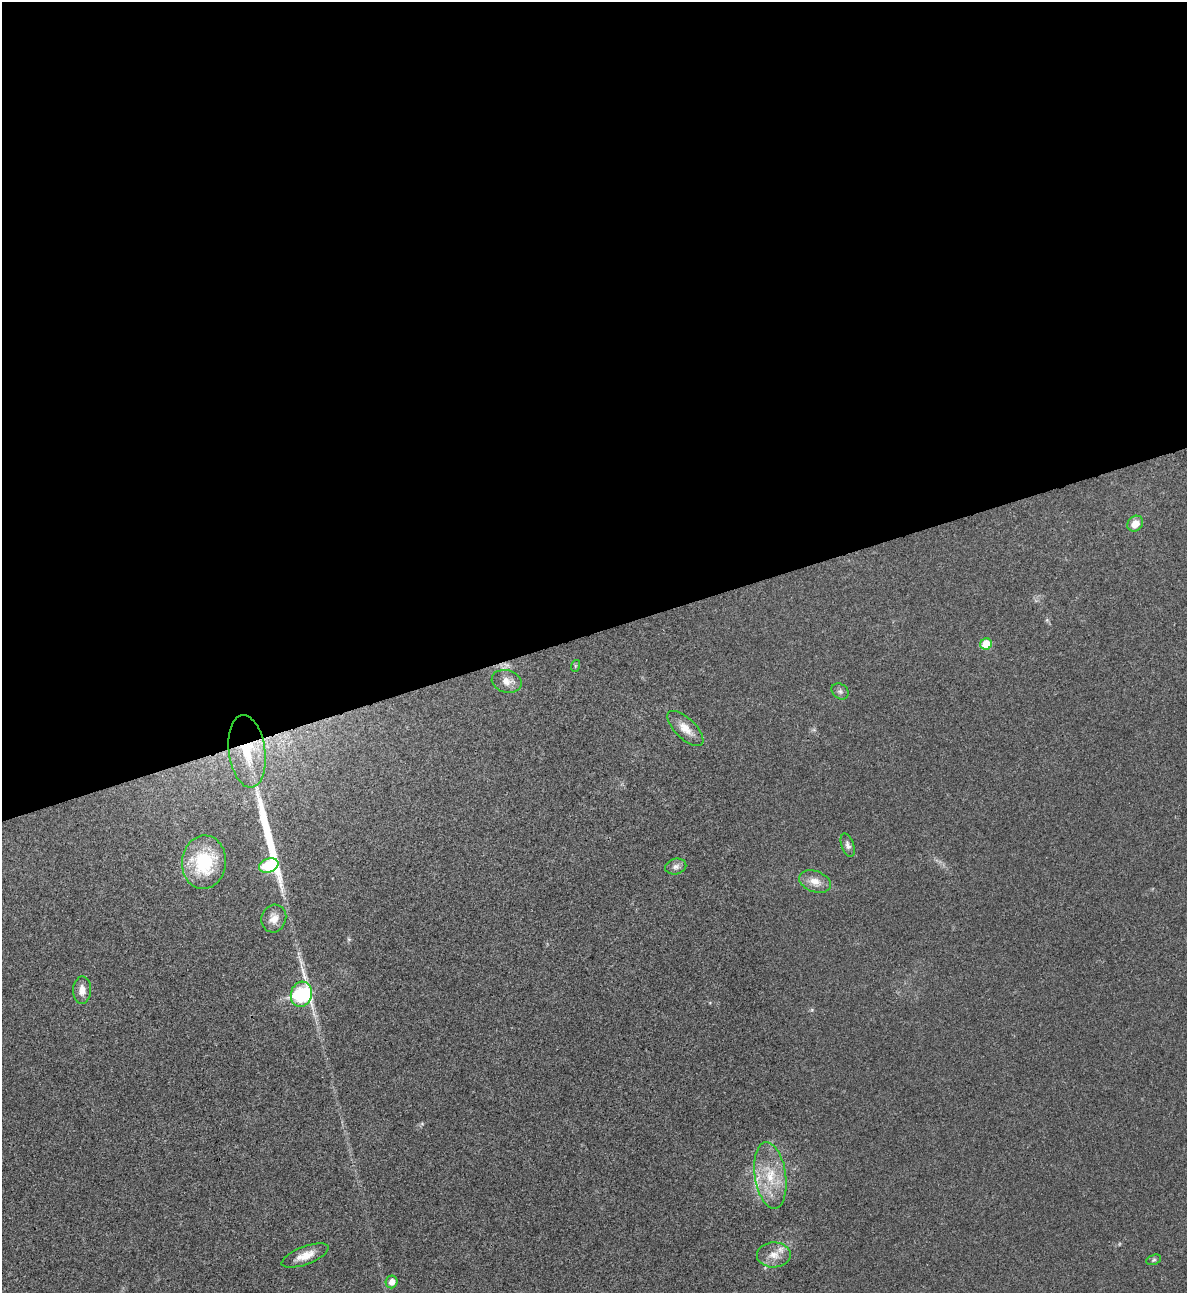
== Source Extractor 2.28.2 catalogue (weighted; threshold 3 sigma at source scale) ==
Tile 2 of 4 x 4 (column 2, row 1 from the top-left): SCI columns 1451-2635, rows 3875-5165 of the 5151 x 5169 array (HDU 1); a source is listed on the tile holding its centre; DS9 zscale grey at full resolution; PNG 1189 x 1295 px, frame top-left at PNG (2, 2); each listed source drawn as its Kron ellipse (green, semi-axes under 4 px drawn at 4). Shown black and unused: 49% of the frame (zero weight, under 3 of 4 exposures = <1% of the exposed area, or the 3 px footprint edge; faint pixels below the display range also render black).
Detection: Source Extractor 2.28.2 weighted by HDU 2 'WHT'; one run over the whole footprint, this tile lists its part. Background 0.031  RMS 0.0046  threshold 0.0208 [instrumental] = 3 sigma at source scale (4.5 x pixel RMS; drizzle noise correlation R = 1.50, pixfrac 1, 0.05/0.05 arcsec/px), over >= 5 px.
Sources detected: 22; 1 long thin detection or spike segment (spike, bleed or trail) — neither listed nor drawn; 1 inside a brighter listed object's ellipse — not listed separately; the other 20 listed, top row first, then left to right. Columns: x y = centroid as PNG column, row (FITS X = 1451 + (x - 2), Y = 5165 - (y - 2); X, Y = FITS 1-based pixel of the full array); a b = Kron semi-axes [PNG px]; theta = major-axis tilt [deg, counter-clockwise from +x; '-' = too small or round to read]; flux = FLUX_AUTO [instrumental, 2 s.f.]
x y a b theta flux
1135 524 8 7 - 4.5
986 644 6 5 - 9.9
575 666 6 4 72 0.53
507 681 15 11 -15 4.3
840 691 9 7 -37 1.4
685 729 23 10 -44 5.8
247 751 36 18 -83 23
848 845 12 6 -71 1.8
204 862 27 22 84 26
269 866 10 7 18 33
676 866 11 7 13 1.9
815 881 16 10 -19 4.8
274 919 14 12 69 4.4
82 990 14 9 88 3.7
301 994 13 10 75 65
770 1175 33 15 -81 17
774 1255 17 12 1 5.5
305 1256 25 9 21 5.9
1154 1260 8 5 20 0.79
392 1282 6 6 - 3.2
Overlapping masked pixels (flux is a lower limit): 1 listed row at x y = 247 751